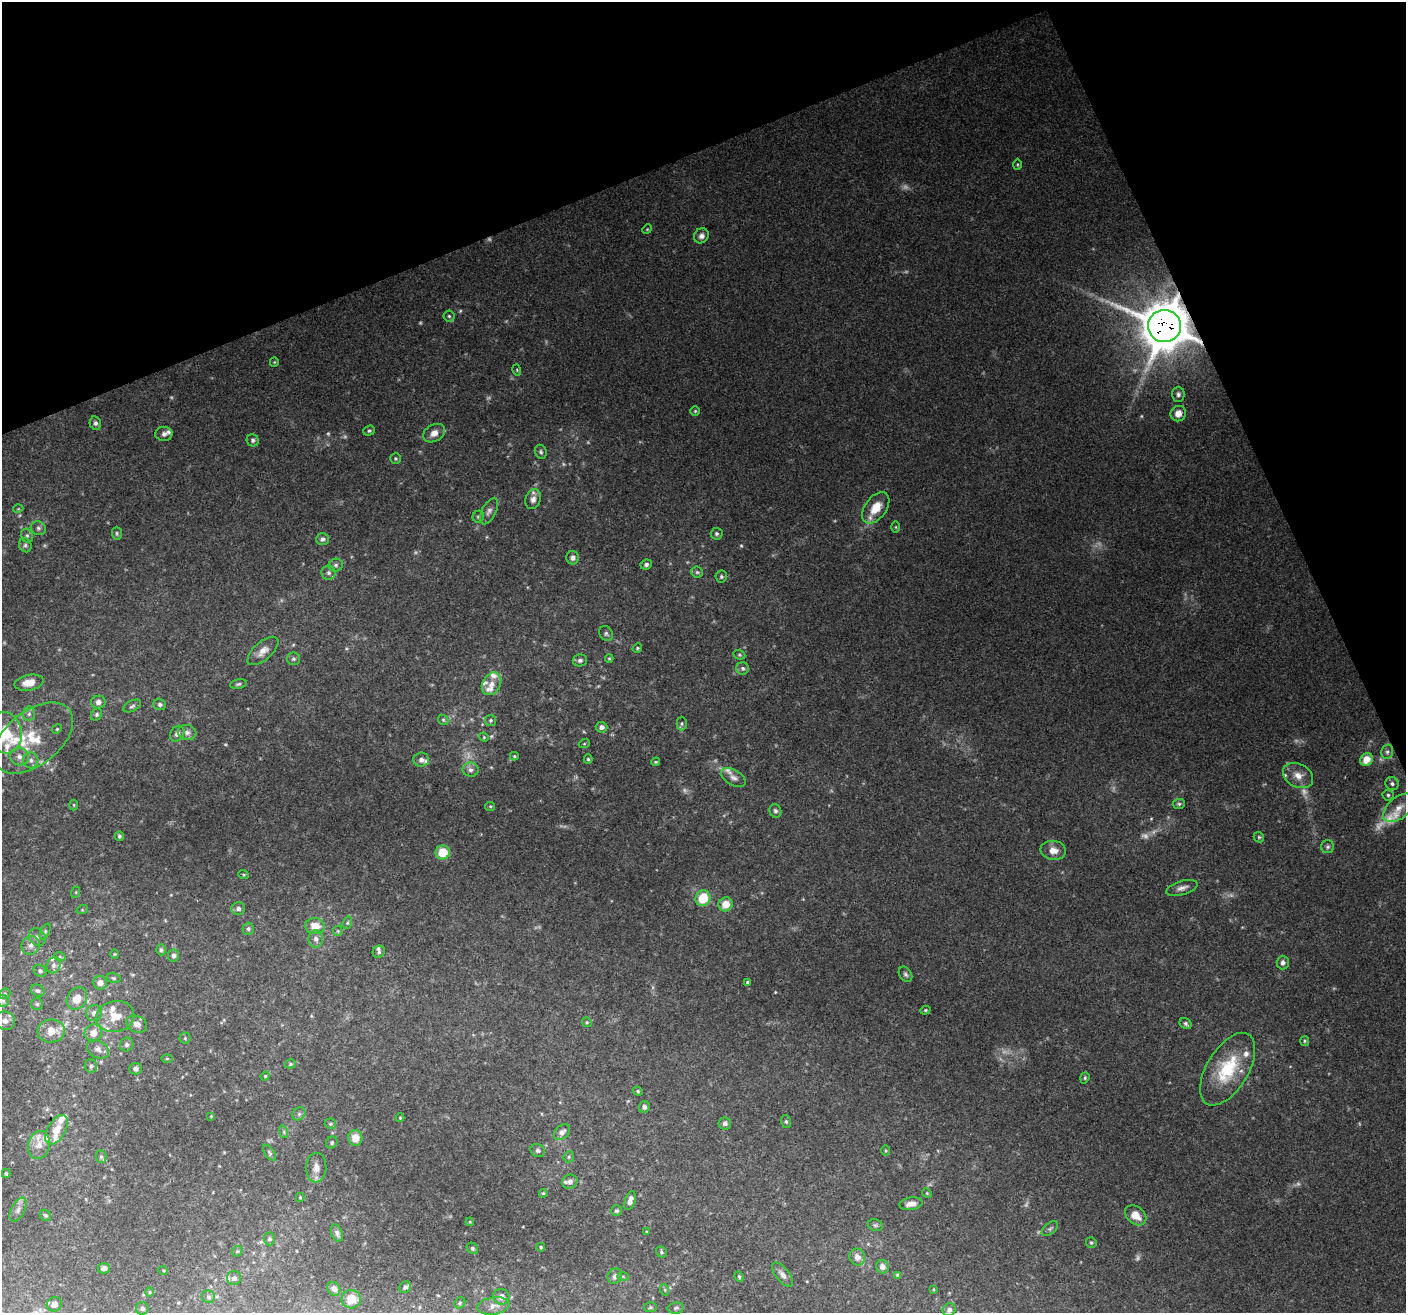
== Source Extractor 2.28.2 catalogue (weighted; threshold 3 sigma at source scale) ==
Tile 3 of 4 x 4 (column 3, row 1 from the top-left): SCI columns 2810-4213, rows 4078-5388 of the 5618 x 5474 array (HDU 1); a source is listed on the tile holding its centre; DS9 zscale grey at full resolution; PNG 1408 x 1315 px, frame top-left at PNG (2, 2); each listed source drawn as its Kron ellipse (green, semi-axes under 4 px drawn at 4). Shown black and unused: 20% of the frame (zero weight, under 3 of 4 exposures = <1% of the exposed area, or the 3 px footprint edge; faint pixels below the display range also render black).
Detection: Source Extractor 2.28.2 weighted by HDU 2 'WHT'; one run over the whole footprint, this tile lists its part. Background 0.115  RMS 0.006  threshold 0.0269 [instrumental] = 3 sigma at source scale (4.5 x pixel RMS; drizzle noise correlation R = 1.50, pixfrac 1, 0.0396/0.0396 arcsec/px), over >= 5 px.
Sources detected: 257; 29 too faint to see at this stretch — neither listed nor drawn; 24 inside a brighter listed object's ellipse — not listed separately; the other 204 listed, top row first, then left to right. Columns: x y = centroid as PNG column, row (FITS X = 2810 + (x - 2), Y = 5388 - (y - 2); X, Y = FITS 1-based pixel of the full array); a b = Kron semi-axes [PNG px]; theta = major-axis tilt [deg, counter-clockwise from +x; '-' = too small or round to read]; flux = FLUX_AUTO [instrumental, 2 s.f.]
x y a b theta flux
1017 164 6 3 89 0.66
647 229 5 4 - 0.69
701 236 8 7 - 3.2
449 316 5 5 - 1
1164 326 16 16 - 2500
274 362 5 4 - 0.66
517 370 6 3 -73 0.73
1178 394 7 6 - 1.7
695 411 5 4 - 0.76
1178 414 8 7 - 5.7
95 423 7 5 -76 1.6
369 431 6 5 - 1.1
434 433 11 8 29 5.2
164 434 8 7 - 2.4
253 440 6 6 - 1.6
541 452 7 5 -67 1.3
395 458 5 5 - 0.92
533 499 10 7 72 3.4
876 508 18 10 54 13
18 509 5 3 - 0.53
489 511 14 7 62 3
478 517 6 5 - 1.2
896 527 6 4 -89 0.69
38 528 7 7 - 1.7
117 533 7 5 -88 0.98
717 534 6 6 - 1.3
27 536 7 5 -67 1.7
322 539 6 6 - 2
25 545 7 6 - 1.6
573 558 6 6 - 2.4
646 564 6 4 26 1.7
336 565 7 6 - 1.5
697 572 6 5 - 1.1
328 573 7 7 - 1.9
721 577 6 5 - 1.4
606 633 8 6 -61 1.5
637 648 5 4 - 0.74
263 651 19 9 41 5.6
739 655 6 4 -20 0.9
609 658 4 4 - 0.72
293 659 6 6 - 1.6
580 660 7 6 - 1.9
743 668 6 6 - 1.6
29 683 14 8 10 7.7
238 684 8 5 10 1.3
492 684 12 9 60 4.8
98 702 7 6 - 2.7
160 704 6 5 - 1.6
132 706 9 5 26 1.5
29 714 7 6 - 1.8
97 714 6 5 - 1.3
443 720 6 4 -45 0.92
491 720 5 5 - 1.1
682 724 7 5 89 1.2
602 727 6 5 - 2.2
57 729 5 4 - 0.81
187 732 9 7 -16 3
5 733 20 17 -82 26
177 734 8 6 53 2.7
484 737 5 4 - 0.62
33 738 46 27 39 32
584 744 5 3 - 0.63
1387 752 7 5 75 1.5
514 756 4 3 - 0.76
19 757 9 8 - 3.5
588 759 4 4 - 0.93
31 760 8 7 - 2.4
421 760 8 7 - 2.6
1367 760 7 6 - 8.3
656 762 4 3 - 0.74
471 770 8 7 - 2.6
1298 775 16 11 -27 6.7
733 777 13 7 -31 3
1392 784 7 6 - 1.6
1388 795 5 5 - 1.1
1179 804 6 5 - 1.1
74 805 5 3 - 0.56
490 806 5 4 - 0.74
1399 808 18 10 40 7.8
775 811 7 6 - 1.6
119 836 5 4 - 1.1
1259 837 5 4 - 0.93
1328 847 6 6 - 1.5
1053 850 13 9 -8 5.9
443 852 7 7 - 16
243 874 5 3 - 0.69
1182 888 16 6 16 3.3
76 892 6 3 72 0.72
703 898 8 7 - 19
726 904 7 7 - 8.5
238 908 7 6 - 2.1
82 910 6 4 18 0.68
347 923 6 4 73 0.98
315 926 9 8 - 8.6
248 929 6 5 - 1.3
338 931 5 5 - 0.74
45 932 8 4 64 1
37 937 9 8 - 2.2
316 939 9 7 -88 2.6
31 945 9 8 - 3.1
161 950 5 5 - 1.3
379 952 6 5 - 1.4
114 954 5 3 - 0.52
174 956 6 5 - 1.5
60 957 6 4 -19 0.8
1283 962 7 6 - 1.9
54 965 8 6 68 2.2
40 971 7 5 -40 1.6
905 974 8 6 -56 1.5
114 978 7 5 -15 1.1
748 982 3 3 - 1
100 983 7 6 - 3.5
38 991 7 5 -30 1.6
5 994 6 5 - 0.98
77 998 12 9 57 7.7
3 1001 6 6 - 1.2
37 1004 6 6 - 1.1
925 1010 5 4 - 0.8
94 1013 8 7 - 3.1
115 1017 19 15 10 12
5 1021 10 9 - 4.1
587 1022 5 4 - 0.73
137 1024 10 8 -25 4.1
1186 1024 6 5 - 1.3
51 1031 13 11 6 8.7
93 1033 9 8 - 5.3
185 1038 5 5 - 0.97
1305 1041 5 4 - 0.85
127 1045 7 6 - 1.6
98 1049 12 8 -30 3.2
167 1058 5 3 - 0.7
290 1064 5 4 - 1
91 1066 7 6 - 1.4
136 1069 6 6 - 2
1228 1069 40 20 59 34
265 1076 4 4 - 0.62
1085 1078 6 4 70 0.86
638 1091 5 4 - 0.82
644 1107 6 5 - 1.9
299 1114 7 6 - 1.7
211 1116 4 3 - 0.49
400 1118 4 4 - 0.62
786 1121 6 5 - 1.2
725 1123 6 6 - 2.2
330 1124 6 5 - 1.1
56 1130 16 9 59 8.3
284 1132 6 4 -73 1.1
562 1132 9 6 42 3.1
355 1138 7 7 - 8.5
332 1142 6 5 - 1.1
39 1145 14 11 76 7.1
538 1151 7 6 - 1.5
885 1151 5 3 - 0.59
270 1153 9 4 -56 1.4
101 1157 6 5 - 1.2
569 1157 6 5 - 0.95
316 1168 15 10 88 5.4
6 1174 4 3 - 0.92
570 1182 8 7 - 2.6
543 1193 4 3 - 0.69
927 1193 5 4 - 0.74
300 1197 4 4 - 0.73
630 1201 10 5 71 3.9
911 1204 11 6 10 4.7
18 1210 13 6 63 2.9
616 1211 5 5 - 1.1
45 1215 6 5 - 1
1136 1215 12 8 -40 8.2
470 1222 4 3 - 0.54
875 1225 8 5 -13 1.3
1050 1229 9 5 39 1.4
647 1232 3 3 - 0.57
337 1233 9 5 -68 2
269 1239 6 5 - 1.5
1091 1243 5 5 - 0.96
541 1247 4 3 - 0.85
472 1248 6 5 - 1.3
237 1251 5 4 - 0.89
661 1252 6 5 - 1.2
857 1257 8 7 - 3.9
882 1267 7 6 - 3.2
104 1268 6 5 - 2.1
163 1270 5 3 - 0.55
782 1275 14 6 -51 3.3
898 1275 4 3 - 1.2
615 1276 8 7 - 2.7
623 1276 6 4 -2 0.8
739 1277 5 4 - 0.82
234 1278 7 7 - 2.5
405 1287 6 5 - 1.7
334 1289 7 6 - 2.8
934 1289 4 2 - 0.48
665 1290 6 3 -72 0.74
150 1292 5 3 - 0.53
208 1297 6 6 - 1.5
501 1297 8 8 - 3.2
351 1299 9 9 - 8.5
460 1303 6 5 - 0.94
54 1304 8 7 - 4.2
493 1306 16 8 9 4.4
650 1307 6 5 - 0.99
676 1308 8 5 10 1.4
142 1309 6 6 - 1.7
949 1310 7 6 - 2.2
Overlapping masked pixels (flux is a lower limit): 1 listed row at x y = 1164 326
Isophote crosses this tile's border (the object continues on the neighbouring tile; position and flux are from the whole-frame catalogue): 2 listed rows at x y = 5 733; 1399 808